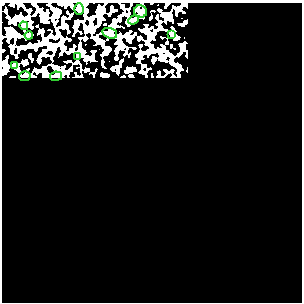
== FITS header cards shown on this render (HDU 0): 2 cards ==
NAXIS1  =                  300
NAXIS2  =                  300

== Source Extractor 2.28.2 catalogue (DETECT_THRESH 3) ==
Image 300 x 300 px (HDU 0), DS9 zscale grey, 1 PNG px = 1 image px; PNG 304 x 304 px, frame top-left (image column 1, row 300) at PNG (2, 3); each listed source drawn as its Kron ellipse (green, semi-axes under 4 px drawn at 4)
Background 0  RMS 0.34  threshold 1.02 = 3 sigma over >= 5 px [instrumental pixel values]
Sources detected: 11; all 11 listed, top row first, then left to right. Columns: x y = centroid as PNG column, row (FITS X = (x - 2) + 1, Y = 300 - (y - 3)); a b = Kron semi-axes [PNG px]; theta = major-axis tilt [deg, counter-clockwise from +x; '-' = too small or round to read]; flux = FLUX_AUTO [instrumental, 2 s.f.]
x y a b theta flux
79 9 6 5 - 33
141 11 6 6 - 47
133 20 5 4 - 30
24 26 4 4 - 62
110 33 8 5 -17 55
172 34 3 2 - 24
29 35 4 4 - 47
78 56 4 3 - 20
15 65 3 3 - 30
25 76 6 5 - 79
56 76 6 4 11 34